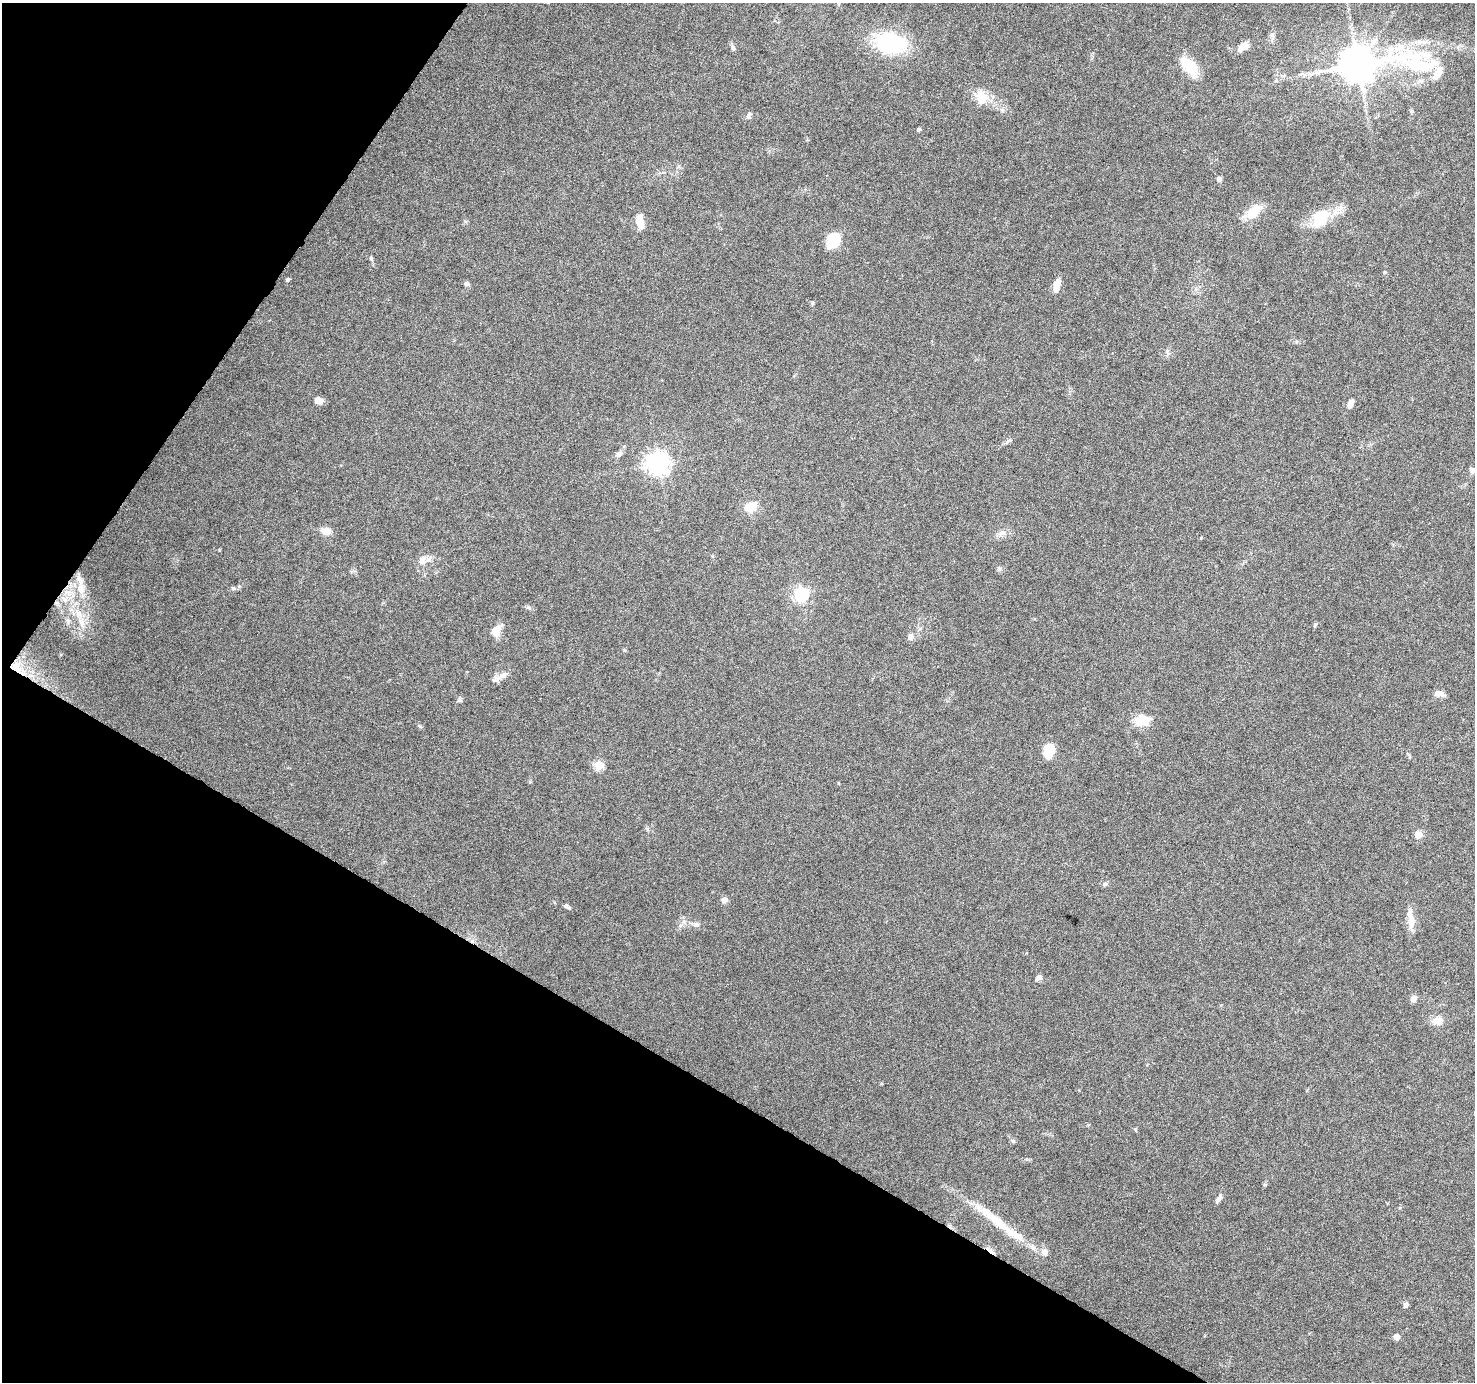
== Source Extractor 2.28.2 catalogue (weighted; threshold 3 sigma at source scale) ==
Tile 9 of 4 x 4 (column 1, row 3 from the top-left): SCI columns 7-1479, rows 1635-3014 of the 5898 x 5963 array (HDU 1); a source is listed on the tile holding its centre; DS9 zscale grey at full resolution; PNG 1477 x 1384 px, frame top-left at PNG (2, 3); no overlay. Shown black and unused: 29% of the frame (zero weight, under 6 of 12 exposures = <1% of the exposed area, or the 3 px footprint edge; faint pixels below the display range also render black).
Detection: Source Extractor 2.28.2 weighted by HDU 2 'WHT'; one run over the whole footprint, this tile lists its part. Background 0.053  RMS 0.0026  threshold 0.0106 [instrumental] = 3 sigma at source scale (4.09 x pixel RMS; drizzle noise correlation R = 1.36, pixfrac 0.8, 0.0396/0.0396 arcsec/px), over >= 5 px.
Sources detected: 67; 1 cosmic-ray / hot-pixel residue — not listed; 4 inside a brighter listed object's ellipse — not listed separately; the other 62 listed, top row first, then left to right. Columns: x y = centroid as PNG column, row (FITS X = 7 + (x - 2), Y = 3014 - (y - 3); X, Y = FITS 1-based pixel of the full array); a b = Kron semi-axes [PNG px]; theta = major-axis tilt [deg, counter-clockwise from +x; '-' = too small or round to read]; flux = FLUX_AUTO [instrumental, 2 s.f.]
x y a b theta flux
891 43 32 21 -6 21
733 47 9 5 -72 0.6
1243 47 16 8 36 2.2
1358 65 23 10 3 650
1189 66 25 12 -50 6.8
1438 73 23 10 62 2.7
981 98 18 15 -80 4.3
748 115 9 3 79 0.46
918 129 4 3 - 0.52
1219 179 7 6 - 0.6
1253 212 26 13 40 4.4
1320 218 30 18 53 7.3
640 221 17 8 -83 2.9
833 240 12 10 68 9.9
371 258 5 4 - 0.39
287 279 5 4 - 0.38
466 284 7 6 - 0.57
1057 285 16 7 77 2.4
812 303 5 4 - 0.32
319 400 9 7 -28 1.7
1350 404 9 6 66 1.4
1008 441 9 4 22 0.58
619 454 9 6 38 0.97
658 463 7 7 - 180
1472 470 7 6 - 0.83
750 507 11 8 22 4.3
326 531 12 8 -1 2
1002 533 11 7 7 1.1
423 560 14 10 61 1.9
81 588 16 11 -86 3.3
233 588 6 4 -18 0.37
801 594 6 6 - 32
65 599 9 8 - 1.7
57 603 7 4 -19 0.52
68 621 7 6 - 0.66
81 623 17 9 -72 2.9
1315 625 6 4 71 0.32
496 630 15 10 58 2.6
910 637 9 6 63 0.88
17 668 30 12 -42 5.4
502 676 15 7 30 1.5
1439 693 11 7 -4 1.5
1142 720 15 10 7 5.3
1049 751 12 8 72 7.2
599 765 5 5 - 11
838 783 4 3 - 0.17
1418 835 5 5 - 4.4
1105 884 8 5 17 0.53
724 900 6 5 - 1.5
567 907 10 4 -34 0.54
1411 920 26 8 -84 2.8
696 924 8 7 - 0.7
1038 978 9 6 33 0.71
1413 998 7 7 - 1.2
1438 1021 13 9 6 2.3
1135 1129 5 4 - 0.27
1219 1198 12 5 57 0.8
998 1221 38 11 -39 6
1033 1247 9 6 -72 0.86
1045 1252 8 8 - 1.2
1406 1304 8 5 64 0.62
1396 1337 4 4 - 2.3
Overlapping masked pixels (flux is a lower limit): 2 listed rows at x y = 57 603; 17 668
Unlisted compact peaks at least as high as the median listed source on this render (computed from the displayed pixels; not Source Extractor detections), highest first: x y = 1013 1141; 420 726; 528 607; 1384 272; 1201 538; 1272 35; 459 700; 679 166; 624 650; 999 569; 1265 1185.